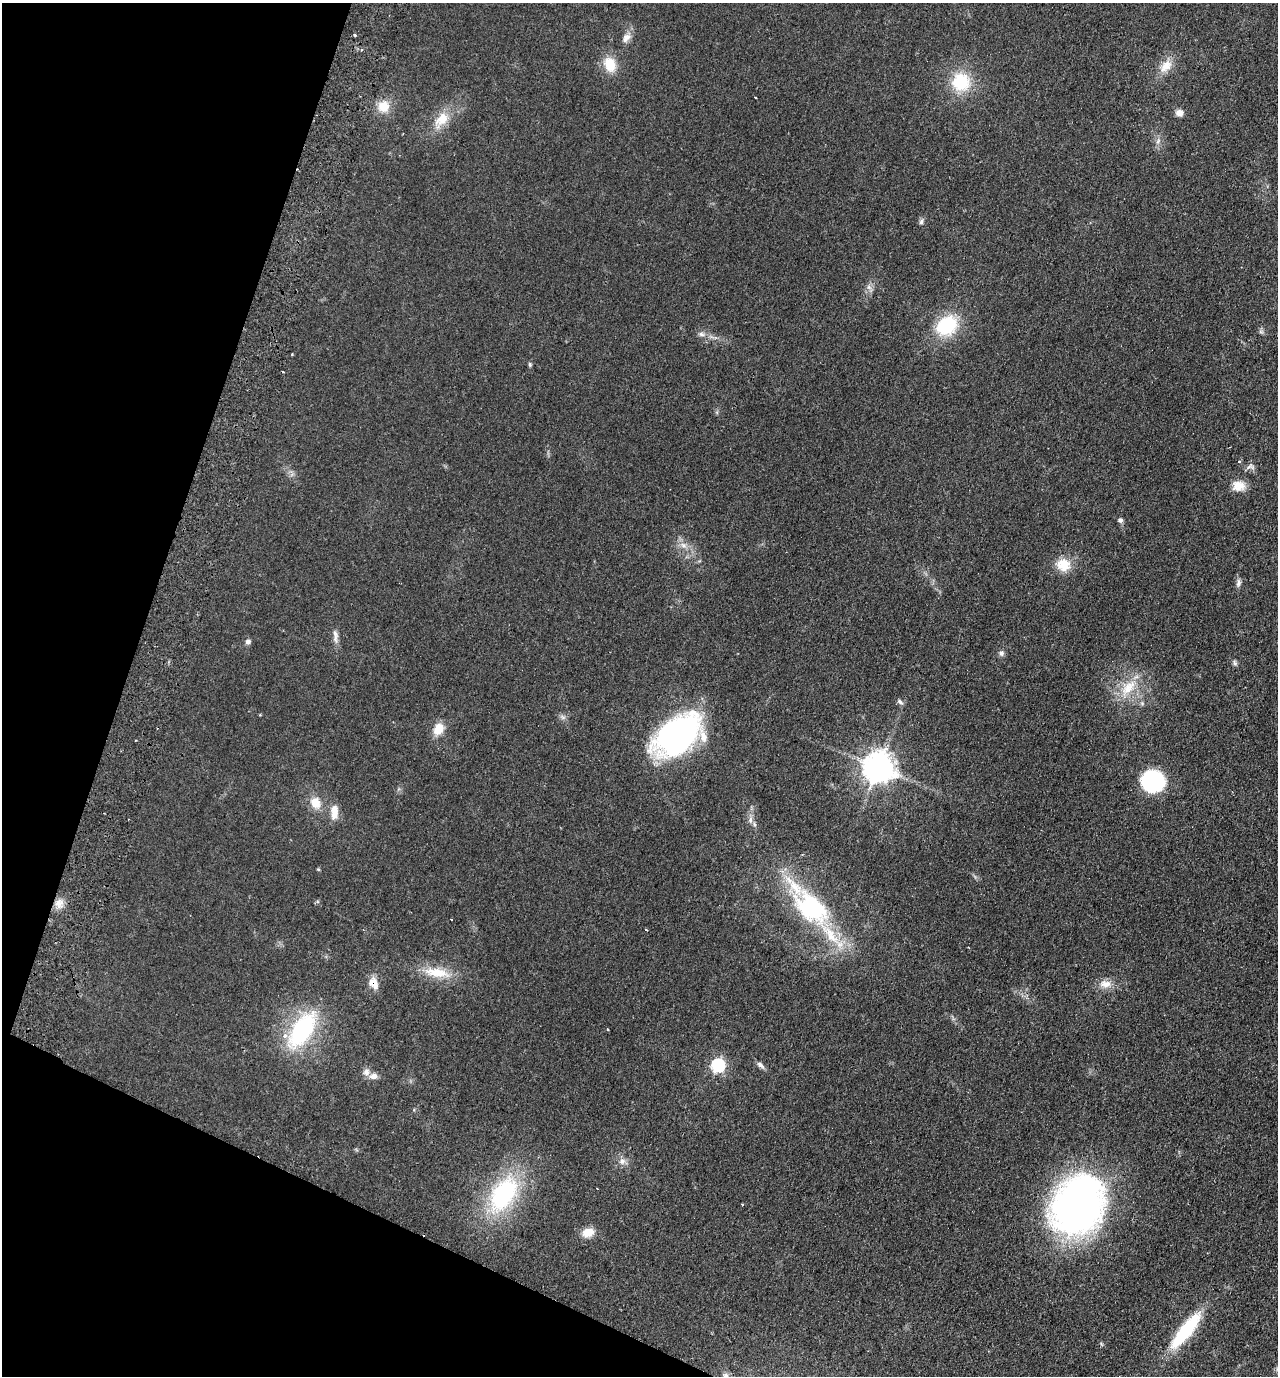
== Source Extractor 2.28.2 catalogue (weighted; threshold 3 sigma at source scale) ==
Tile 9 of 4 x 4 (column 1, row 3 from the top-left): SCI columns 324-1599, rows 1400-2773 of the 5619 x 5546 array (HDU 1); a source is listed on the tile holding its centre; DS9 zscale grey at full resolution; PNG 1280 x 1378 px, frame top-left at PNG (2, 3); no overlay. Shown black and unused: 17% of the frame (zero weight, under 2 of 3 exposures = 3% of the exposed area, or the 3 px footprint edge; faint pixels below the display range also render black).
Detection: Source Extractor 2.28.2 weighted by HDU 2 'WHT'; one run over the whole footprint, this tile lists its part. Background 0.0955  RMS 0.011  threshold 0.0473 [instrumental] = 3 sigma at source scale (4.5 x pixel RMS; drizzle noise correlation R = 1.50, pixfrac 1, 0.05/0.05 arcsec/px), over >= 5 px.
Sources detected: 64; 1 too faint to see at this stretch — not listed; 4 inside a brighter listed object's ellipse — not listed separately; the other 59 listed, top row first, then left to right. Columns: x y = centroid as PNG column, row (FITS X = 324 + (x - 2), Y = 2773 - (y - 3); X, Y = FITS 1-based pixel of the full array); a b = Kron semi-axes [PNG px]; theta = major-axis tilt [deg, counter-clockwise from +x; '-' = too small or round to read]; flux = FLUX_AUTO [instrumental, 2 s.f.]
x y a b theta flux
355 35 3 3 - 3.3
626 38 14 9 50 6.9
362 50 4 3 - 2.6
610 64 18 14 -66 22
1165 66 21 13 41 15
961 82 23 22 - 46
755 97 2 2 - 0.86
383 106 16 16 - 16
1179 113 9 8 - 5.7
441 120 27 15 53 23
921 222 8 6 61 2.6
869 287 8 6 -45 3.7
947 325 27 21 36 55
702 334 11 6 -6 4.1
530 365 6 4 -89 1.6
282 371 3 3 - 2.3
1239 461 5 4 - 1.3
1250 466 13 9 2 5
1238 486 17 13 -3 13
1120 520 6 6 - 3
683 545 9 7 -18 5.3
1063 565 18 15 -21 21
1238 583 11 6 81 3.8
335 636 22 6 -85 6.3
248 642 7 6 - 3.6
1001 653 7 7 - 3.2
1234 663 8 6 -53 2.5
1128 687 32 16 48 33
900 702 10 6 -41 2.9
1142 703 6 6 - 2
438 729 16 11 57 15
678 735 46 27 33 320
136 740 3 2 - 0.95
878 768 9 9 - 1700
1153 781 20 17 -8 120
315 803 13 11 -66 15
334 812 19 9 88 11
750 820 11 6 84 4.6
318 869 5 4 - 0.99
59 903 13 11 51 9.7
811 908 50 28 -42 130
451 920 3 2 - 1.3
437 973 39 13 -9 29
373 983 16 11 -65 11
1105 984 17 11 -7 11
607 1029 3 3 - 0.97
302 1030 48 23 58 110
760 1065 12 6 -37 4
717 1066 6 6 - 150
373 1076 10 8 -2 6
414 1110 5 4 - 1.1
622 1161 10 9 - 5.8
597 1188 3 2 - 1
503 1194 47 26 59 120
742 1204 3 2 - 1
1078 1205 53 42 60 570
588 1232 14 10 16 14
1186 1330 39 11 52 87
725 1376 9 7 90 3.6
Overlapping masked pixels (flux is a lower limit): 2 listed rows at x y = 678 735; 373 983
Isophote crosses this tile's border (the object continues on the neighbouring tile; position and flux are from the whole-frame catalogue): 1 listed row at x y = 725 1376